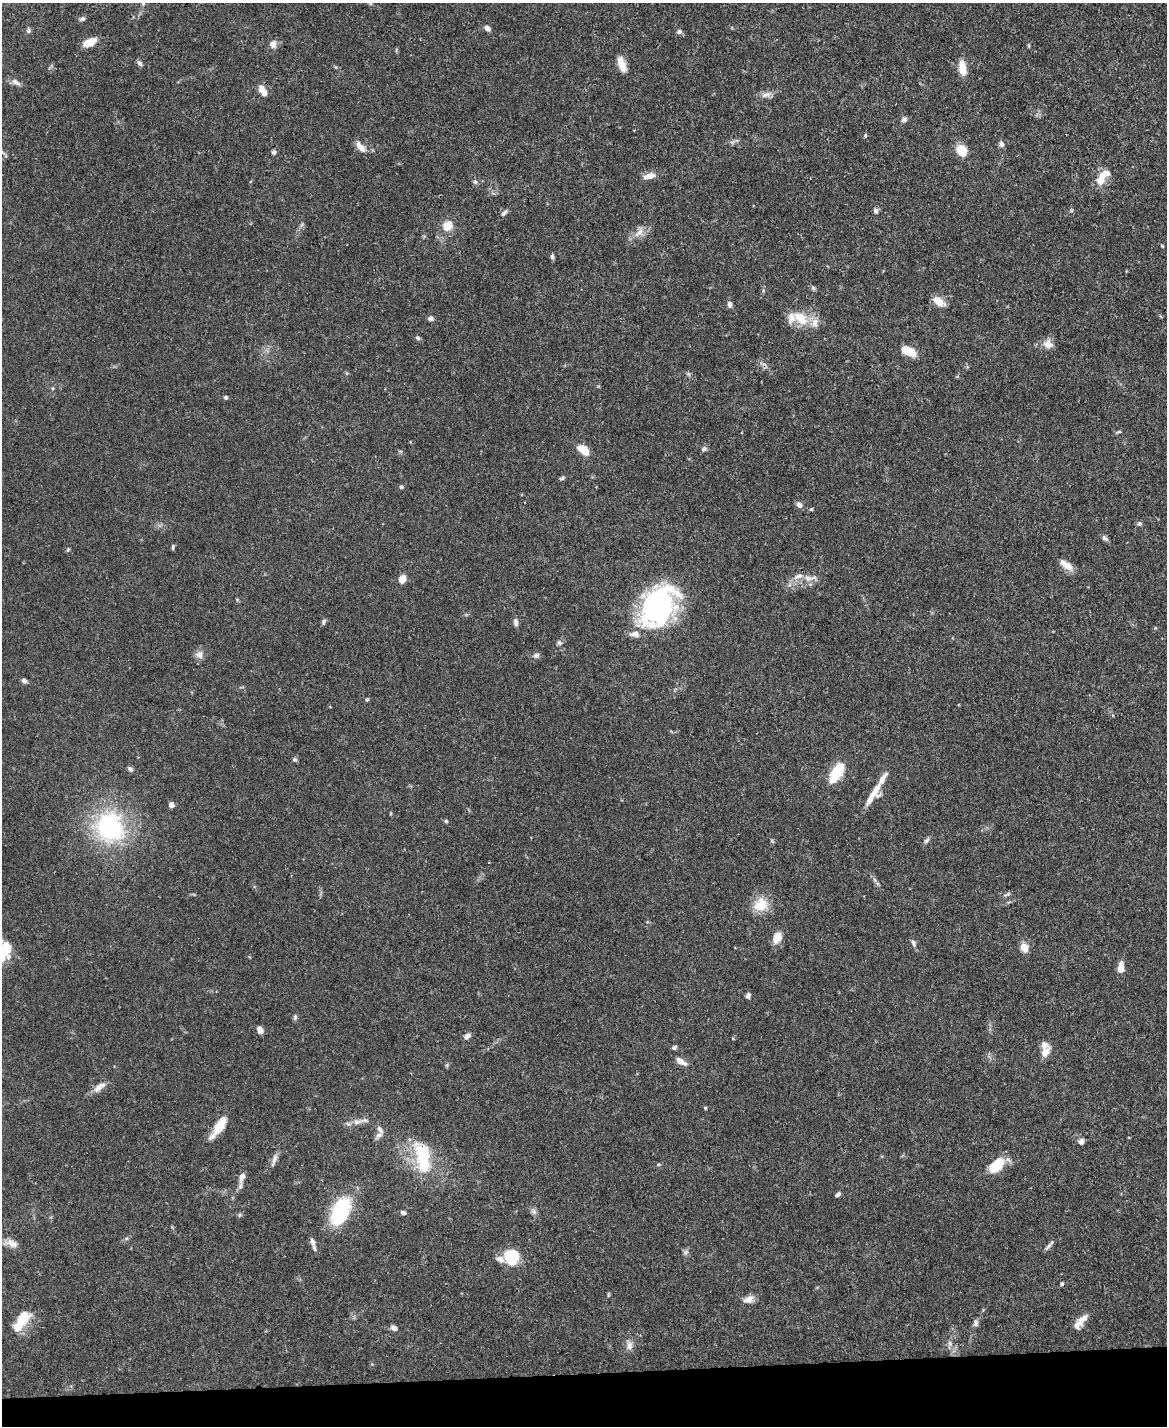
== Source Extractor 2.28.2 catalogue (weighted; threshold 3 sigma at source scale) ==
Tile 10 of 4 x 3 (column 2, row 3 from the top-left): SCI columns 1168-2332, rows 242-1665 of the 4666 x 4644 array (HDU 1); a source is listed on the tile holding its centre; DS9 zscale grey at full resolution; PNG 1169 x 1428 px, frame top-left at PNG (2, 3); no overlay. Shown black and unused: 4% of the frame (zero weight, under 3 of 4 exposures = <1% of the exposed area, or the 3 px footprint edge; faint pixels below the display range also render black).
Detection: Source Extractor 2.28.2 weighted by HDU 2 'WHT'; one run over the whole footprint, this tile lists its part. Background 0.0889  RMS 0.0036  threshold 0.0163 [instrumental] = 3 sigma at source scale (4.5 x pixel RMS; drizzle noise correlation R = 1.50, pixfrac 1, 0.05/0.05 arcsec/px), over >= 5 px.
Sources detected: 139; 1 too faint to see at this stretch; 3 inside a brighter object's white glare — not listed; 12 inside a brighter listed object's ellipse — not listed separately; the other 123 listed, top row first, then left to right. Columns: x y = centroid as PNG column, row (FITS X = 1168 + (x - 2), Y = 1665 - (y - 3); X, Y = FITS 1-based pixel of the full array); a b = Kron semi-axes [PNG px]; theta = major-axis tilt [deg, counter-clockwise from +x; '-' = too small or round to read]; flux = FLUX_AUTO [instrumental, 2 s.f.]
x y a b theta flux
143 3 9 5 82 1.1
370 3 7 5 -47 0.63
82 19 8 6 17 0.99
487 28 8 5 -39 1.6
28 31 7 6 - 0.9
679 32 7 6 - 1
90 42 15 8 27 4.8
273 44 11 9 88 2.2
1029 45 7 3 -82 0.42
140 63 8 5 -48 0.98
622 64 18 8 -72 4.6
962 68 17 8 -83 5.7
16 82 13 7 -29 1.9
262 89 11 9 -56 2.7
766 94 18 7 13 2.3
904 119 7 7 - 1.3
865 135 6 4 72 0.5
1001 144 8 7 - 1.2
360 147 16 7 -48 3
962 150 13 10 -57 7
274 152 6 5 - 0.9
1103 175 19 9 29 5.2
649 176 15 7 14 3.2
475 182 6 5 - 0.73
1071 210 6 4 90 0.51
875 211 7 6 - 1
504 213 11 5 42 1.1
302 224 6 5 - 0.63
448 225 14 12 41 5.1
639 232 17 9 43 3.5
1162 246 5 4 - 0.39
552 256 6 4 -86 0.82
813 288 7 5 -57 0.71
938 301 16 8 -37 4
729 304 7 5 -86 1.4
431 318 6 5 - 1.3
801 318 21 13 -38 9
418 338 6 5 - 0.84
1048 344 13 11 -33 3.3
908 351 16 8 -26 7
346 373 6 4 -71 0.46
52 388 5 5 - 0.48
226 397 4 4 - 0.86
1119 432 8 4 21 0.57
704 449 7 6 - 0.98
583 450 12 6 -38 7.8
400 451 6 4 -18 0.49
562 478 8 5 23 0.69
401 487 5 4 - 0.58
799 505 8 6 -43 1.6
811 509 5 4 - 0.4
1139 524 6 6 - 0.79
1105 538 9 6 -44 1
173 547 6 4 89 0.61
68 550 6 5 - 0.49
1066 565 19 8 -35 3.8
798 576 15 7 20 2.7
402 579 6 5 - 5.7
658 606 40 28 56 82
324 622 7 5 71 0.84
516 622 11 6 -82 1.3
559 643 8 6 -21 0.91
199 655 12 10 -53 2.3
536 655 7 6 - 1.3
24 681 6 5 - 1.1
367 699 5 4 - 0.58
295 759 6 5 - 0.78
130 769 7 5 -39 1
836 772 20 9 57 17
873 793 34 11 56 6.7
171 805 4 4 - 3.1
446 821 5 5 - 0.57
110 827 32 30 -48 48
926 840 9 5 44 0.95
772 841 6 4 -46 0.47
875 880 8 3 -71 0.8
1007 894 11 4 21 0.86
761 905 15 13 19 9
777 937 10 7 67 5.7
913 943 12 6 -70 1.1
6 948 21 16 -80 9.6
1024 948 11 9 -70 3.4
1120 968 11 6 82 4.6
748 995 6 5 - 1.2
295 1017 8 5 90 0.8
260 1030 7 5 -66 2.8
467 1036 8 6 35 1.7
733 1039 4 3 - 0.28
674 1047 7 5 29 0.73
1045 1052 13 8 54 3.6
681 1061 14 6 -32 2.7
447 1065 6 4 48 0.51
99 1087 20 8 38 3
705 1108 4 4 - 0.42
357 1122 20 8 18 3.1
220 1125 29 11 56 6.5
378 1135 11 7 44 1.6
1081 1141 7 7 - 1.5
274 1158 16 6 73 2
423 1158 40 17 -84 19
658 1165 6 4 2 0.43
997 1165 16 9 42 13
242 1177 13 7 71 2.1
838 1194 7 4 39 0.92
340 1211 27 15 65 32
533 1212 10 7 -45 1.2
403 1213 6 5 - 1
239 1215 6 5 - 0.61
126 1239 6 4 20 0.61
312 1242 12 6 -69 1.9
11 1243 19 8 -13 2.8
1048 1247 13 5 50 1.2
685 1252 8 7 - 1
509 1258 14 7 -25 11
1062 1284 5 5 - 0.59
608 1295 6 4 90 0.42
749 1299 15 9 21 2.6
23 1319 22 13 44 8.4
1080 1321 22 8 50 4.2
976 1323 9 6 -88 1.2
394 1328 8 5 -29 1.5
950 1344 14 5 81 1.7
629 1345 14 8 86 2.3
Overlapping masked pixels (flux is a lower limit): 2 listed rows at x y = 658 606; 423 1158
Isophote crosses this tile's border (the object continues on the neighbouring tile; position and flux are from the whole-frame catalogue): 3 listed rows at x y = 143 3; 370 3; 6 948